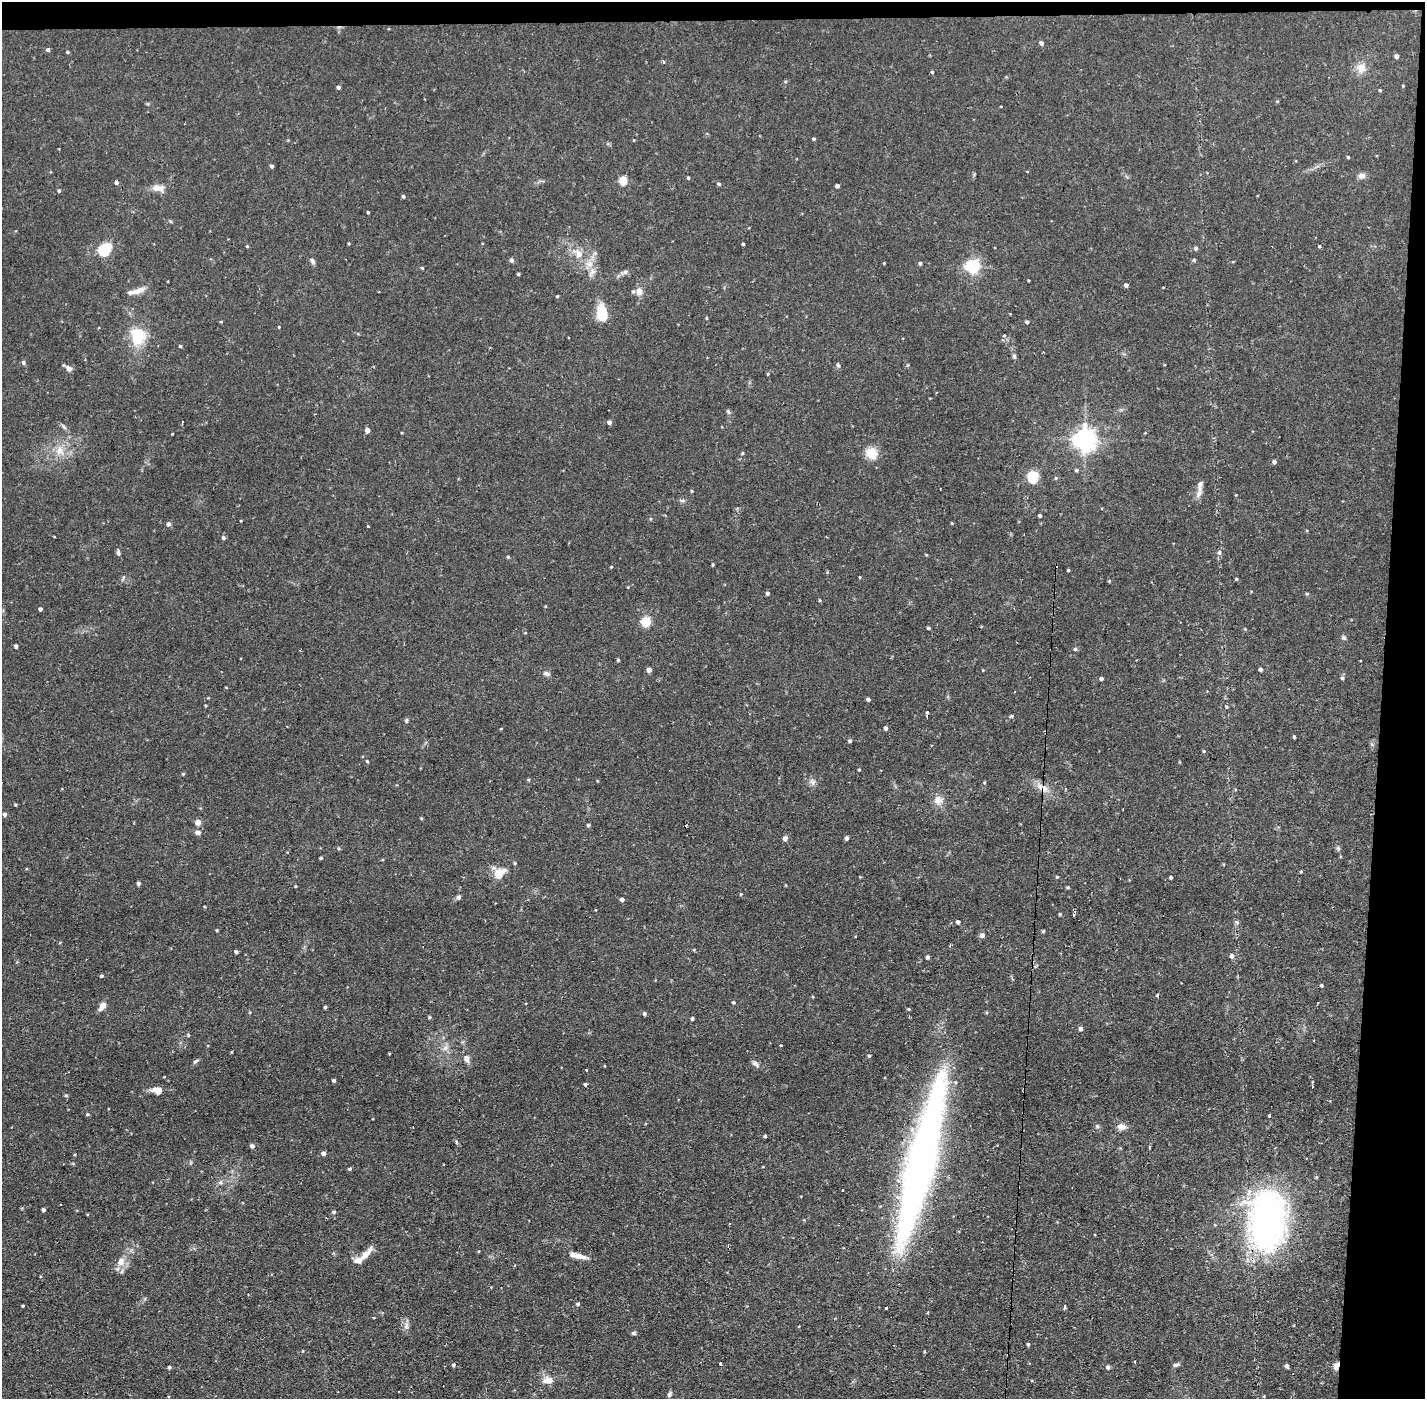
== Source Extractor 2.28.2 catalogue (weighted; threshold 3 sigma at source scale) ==
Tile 3 of 3 x 3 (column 3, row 1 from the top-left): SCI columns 2846-4268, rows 2848-4244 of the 4268 x 4298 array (HDU 1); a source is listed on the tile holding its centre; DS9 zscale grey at full resolution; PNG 1427 x 1401 px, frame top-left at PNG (2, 2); no overlay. Shown black and unused: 4% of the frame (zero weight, under 2 of 3 exposures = <1% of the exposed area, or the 3 px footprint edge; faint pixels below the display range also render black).
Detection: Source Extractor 2.28.2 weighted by HDU 2 'WHT'; one run over the whole footprint, this tile lists its part. Background 0.0738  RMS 0.006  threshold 0.0271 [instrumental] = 3 sigma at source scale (4.5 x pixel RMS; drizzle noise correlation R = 1.50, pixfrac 1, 0.05/0.05 arcsec/px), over >= 5 px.
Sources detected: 227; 2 inside a brighter object's white glare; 6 cosmic-ray / hot-pixel residue — not listed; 6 inside a brighter listed object's ellipse — not listed separately; the other 213 listed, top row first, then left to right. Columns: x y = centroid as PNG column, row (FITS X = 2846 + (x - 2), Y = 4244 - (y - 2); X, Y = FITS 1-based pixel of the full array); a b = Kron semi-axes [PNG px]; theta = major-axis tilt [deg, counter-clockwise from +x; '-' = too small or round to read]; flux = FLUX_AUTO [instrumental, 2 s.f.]
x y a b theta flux
1041 43 5 4 - 2
48 49 4 4 - 1.3
67 52 5 4 - 0.69
1397 56 4 4 - 2.1
663 62 3 3 - 0.9
1361 68 12 12 - 5.6
932 72 4 4 - 0.67
1403 86 3 3 - 0.45
338 87 4 4 - 1.3
1380 90 4 4 - 0.57
814 139 4 4 - 0.82
1348 157 3 3 - 0.71
271 166 4 4 - 1.1
1361 176 10 8 0 2.5
688 178 4 3 - 0.71
623 181 5 5 - 21
116 182 4 4 - 1.6
719 184 5 4 - 1.1
837 186 4 3 - 1.7
158 188 17 8 -4 5.1
59 191 5 4 - 0.8
403 196 4 4 - 0.99
368 212 3 2 - 0.63
743 244 3 3 - 0.71
247 246 4 3 - 0.59
1319 246 4 3 - 0.67
1196 248 5 4 - 1.3
104 250 6 5 - 49
579 254 11 9 -76 4.8
512 260 5 4 - 1.7
1194 260 4 4 - 0.72
312 261 9 5 -55 1.6
884 263 3 3 - 0.42
920 263 4 4 - 0.93
590 264 10 7 1 3.7
972 266 6 6 - 130
422 268 4 4 - 0.57
625 272 8 6 17 1.6
518 274 3 3 - 0.83
1126 285 4 4 - 1.6
639 291 11 9 88 3.2
131 292 23 7 10 4.9
557 296 4 3 - 0.6
602 313 17 10 -78 16
221 322 4 3 - 0.6
1027 322 4 4 - 1.1
279 327 3 3 - 0.47
138 336 23 19 -85 18
1004 336 4 2 - 0.63
180 346 4 3 - 0.68
1043 352 2 2 - 0.59
1014 356 7 5 -76 1.1
23 362 5 5 - 1.3
838 365 5 5 - 0.94
908 365 4 4 - 0.63
69 368 7 6 - 2.1
768 374 5 3 - 0.53
728 411 7 4 -63 1
609 422 4 4 - 2.3
64 427 9 4 -45 1.4
367 430 5 4 - 2.8
172 434 3 2 - 0.37
1085 439 7 7 - 480
60 450 14 11 -89 6.9
742 453 5 4 - 0.56
871 453 11 10 - 10
1274 462 4 4 - 1.5
1076 470 5 4 - 1
1033 477 6 5 - 57
1056 478 5 4 - 0.66
1200 485 16 7 81 3
940 489 2 2 - 0.49
692 491 4 3 - 0.6
1040 515 4 4 - 1.2
952 523 3 3 - 0.5
168 524 5 4 - 2
368 527 3 2 - 0.95
223 538 5 5 - 1.1
118 552 8 5 86 1.2
1219 552 6 6 - 1.4
508 557 4 3 - 0.71
713 564 4 3 - 0.62
611 567 4 3 - 0.52
1068 570 4 3 - 0.6
827 572 4 3 - 0.69
860 577 3 3 - 0.47
1236 579 4 3 - 0.69
1109 581 4 4 - 0.57
767 593 4 4 - 1.1
1307 594 4 4 - 0.75
820 600 5 3 - 0.59
40 609 4 3 - 1.8
646 621 8 8 - 11
928 628 4 3 - 0.89
1344 638 6 6 - 1.2
16 646 4 4 - 1.3
1075 649 5 5 - 1.1
618 660 4 3 - 0.84
1261 669 4 4 - 1.4
649 670 4 4 - 3.1
983 670 4 3 - 0.41
547 673 8 6 -7 1.7
1342 678 5 5 - 1.1
1101 679 4 3 - 1.5
226 687 4 3 - 0.43
868 699 4 3 - 1.4
1227 707 5 3 - 0.68
927 714 6 3 88 3.1
1011 716 5 3 - 0.75
406 720 6 5 - 0.97
886 728 4 4 - 1.9
1294 737 3 3 - 0.8
850 741 4 4 - 1.1
1204 751 4 4 - 0.57
367 761 4 3 - 0.83
1180 762 4 3 - 0.45
859 769 3 3 - 0.56
984 783 4 3 - 0.66
1042 788 22 8 -31 6.4
938 800 13 11 47 4.6
16 805 4 3 - 0.61
5 814 4 4 - 1.5
421 818 4 3 - 0.62
198 822 6 6 - 3.4
588 825 4 3 - 1
197 832 5 5 - 3
785 838 4 4 - 3.2
846 838 4 3 - 1.6
339 848 5 4 - 0.78
1338 848 6 5 - 0.97
321 858 4 3 - 0.75
515 863 4 4 - 0.59
1301 871 3 3 - 0.73
499 874 13 12 - 9.7
1057 877 4 3 - 0.51
1171 877 3 3 - 1.2
138 883 4 4 - 1.4
296 886 3 3 - 0.46
1068 887 4 3 - 0.71
741 894 4 4 - 0.51
459 897 6 5 - 1.3
622 899 4 4 - 2
596 910 3 3 - 1.3
1074 913 6 3 65 2
1060 914 4 3 - 0.71
958 922 4 4 - 1.7
1237 922 7 3 -37 0.94
217 930 3 3 - 0.73
1043 931 4 3 - 0.73
982 935 6 5 - 2.1
950 945 3 3 - 0.86
236 952 4 3 - 1.4
1232 956 5 5 - 2.2
927 957 4 4 - 1.4
102 976 5 4 - 0.67
1321 985 4 3 - 0.83
1158 995 3 3 - 5.2
734 1002 4 4 - 0.75
1317 1003 2 2 - 0.64
102 1006 10 6 55 3.6
325 1007 3 3 - 0.84
908 1009 4 4 - 0.62
250 1012 5 3 - 0.45
644 1014 4 4 - 1.3
429 1017 4 3 - 0.87
692 1019 4 4 - 0.97
1081 1028 5 4 - 1.9
188 1035 4 4 - 0.69
780 1045 3 2 - 1.2
445 1048 8 5 45 1.9
232 1052 4 2 - 0.47
467 1058 9 7 -81 2.9
196 1061 8 4 36 1.1
756 1064 11 6 -38 1.8
587 1069 3 3 - 1.1
334 1080 3 3 - 1
586 1084 3 3 - 7.7
157 1090 12 8 -5 4.9
66 1096 6 3 -20 0.67
87 1114 5 4 - 0.65
1270 1115 3 3 - 12
1097 1126 5 5 - 0.92
1122 1126 12 8 -11 3.5
765 1136 3 3 - 0.81
457 1142 4 3 - 1.4
252 1146 5 4 - 1.9
1149 1147 4 3 - 0.75
323 1153 4 4 - 2.2
920 1167 182 27 76 340
350 1168 4 3 - 0.99
220 1182 7 6 - 1.5
43 1210 3 3 - 1.4
334 1212 4 4 - 1.2
1267 1220 63 37 89 180
365 1254 19 7 47 7
578 1256 24 6 -12 4.8
121 1262 12 10 57 5.3
578 1304 5 4 - 1
23 1306 3 3 - 0.63
1065 1307 4 3 - 2.2
406 1326 11 6 85 2.5
634 1333 5 5 - 1.2
1028 1344 4 3 - 0.84
1135 1362 3 2 - 0.68
721 1363 3 3 - 8.6
453 1365 5 4 - 1.1
1176 1365 9 4 15 1.5
1287 1366 4 4 - 2.1
1336 1366 8 5 67 4.9
169 1367 4 3 - 1
1108 1367 5 5 - 1.3
548 1380 12 8 2 5.7
669 1394 7 5 66 1.5
Overlapping masked pixels (flux is a lower limit): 5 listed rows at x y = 1042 788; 1074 913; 920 1167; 1267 1220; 1336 1366